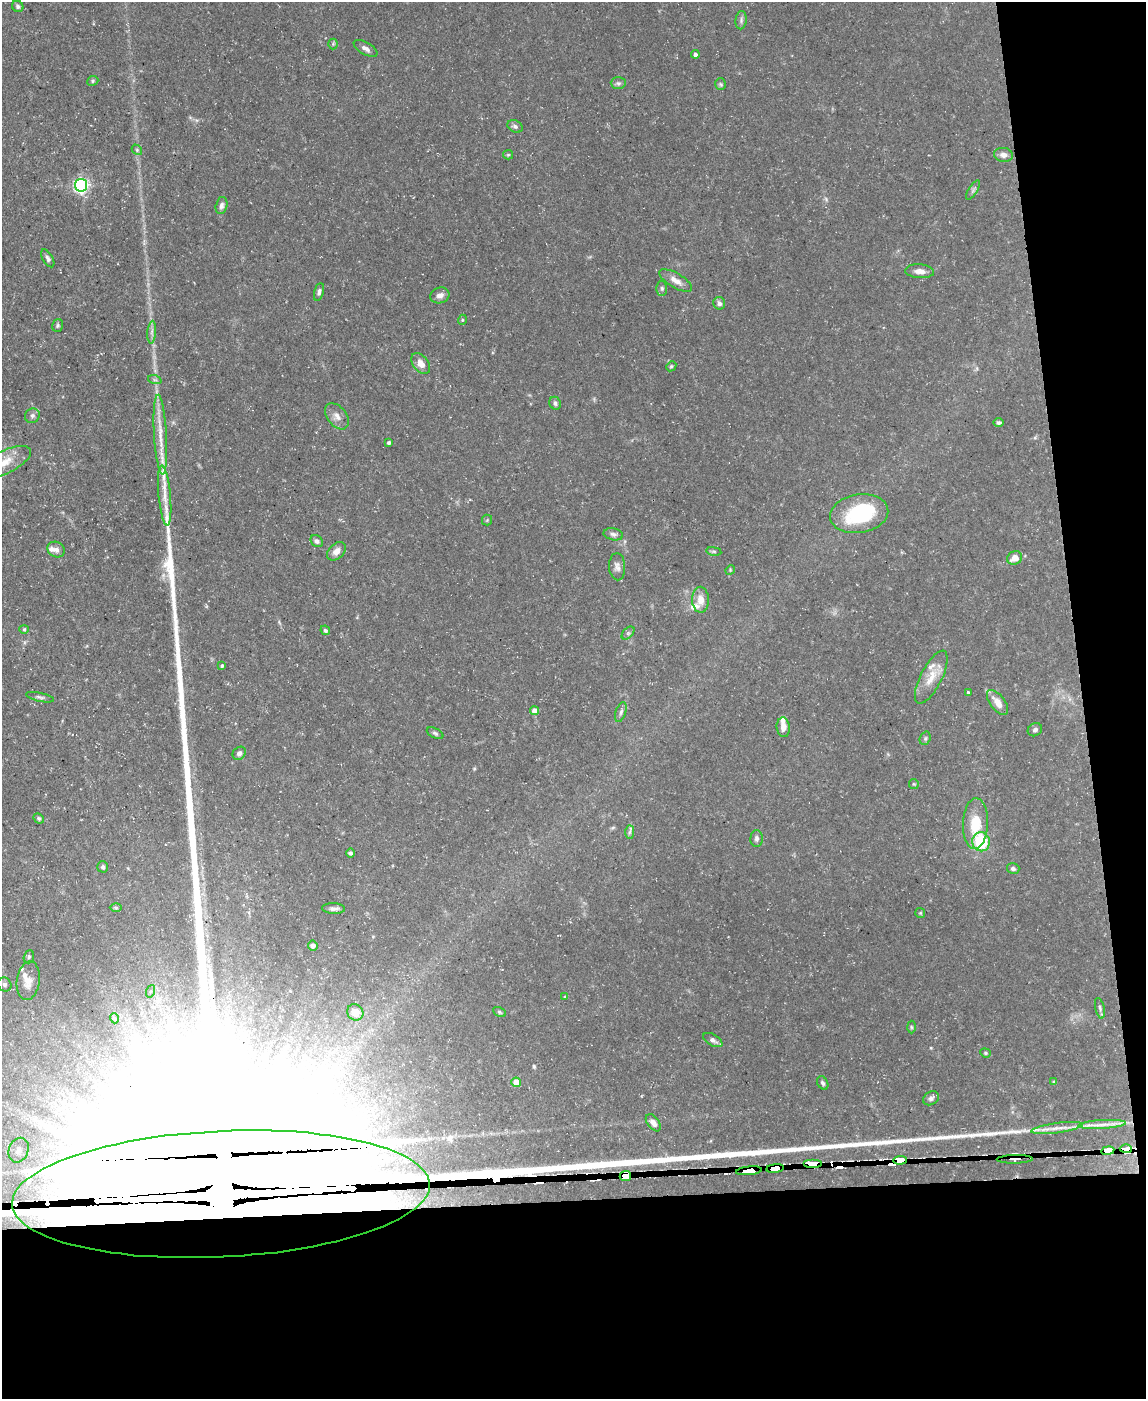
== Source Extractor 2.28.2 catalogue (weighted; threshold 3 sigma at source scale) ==
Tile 12 of 4 x 3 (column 4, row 3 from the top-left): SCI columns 3432-4575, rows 126-1522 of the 4575 x 4549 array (HDU 1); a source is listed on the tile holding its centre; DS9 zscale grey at full resolution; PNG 1148 x 1401 px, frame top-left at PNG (2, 2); each listed source drawn as its Kron ellipse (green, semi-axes under 4 px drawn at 4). Shown black and unused: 20% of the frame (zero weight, under 3 of 5 exposures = <1% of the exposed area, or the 3 px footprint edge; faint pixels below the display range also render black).
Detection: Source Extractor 2.28.2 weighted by HDU 2 'WHT'; one run over the whole footprint, this tile lists its part. Background 0.0884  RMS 0.0046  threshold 0.0208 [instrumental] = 3 sigma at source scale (4.5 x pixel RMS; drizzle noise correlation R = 1.50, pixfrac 1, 0.05/0.05 arcsec/px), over >= 5 px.
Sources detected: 131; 1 too faint to see at this stretch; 5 inside a brighter object's white glare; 10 cosmic-ray / hot-pixel residue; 1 long thin detection or spike segment (spike, bleed or trail) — neither listed nor drawn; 10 inside a brighter listed object's ellipse — not listed separately; the other 104 listed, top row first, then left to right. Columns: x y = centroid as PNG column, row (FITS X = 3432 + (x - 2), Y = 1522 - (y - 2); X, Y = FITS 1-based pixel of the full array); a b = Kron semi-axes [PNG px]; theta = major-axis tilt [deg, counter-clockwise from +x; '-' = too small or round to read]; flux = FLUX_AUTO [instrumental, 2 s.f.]
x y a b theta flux
18 6 6 5 - 1.1
741 20 9 5 83 1.2
333 44 5 5 - 0.69
366 48 13 6 -29 2.1
695 54 4 4 - 1.3
93 81 6 4 23 0.68
618 83 7 6 - 1.2
720 84 6 5 - 0.83
515 126 8 6 -29 1.3
137 150 6 4 -48 0.68
508 155 5 4 - 0.59
1003 155 9 7 -8 2.7
81 185 6 6 - 120
973 190 11 4 58 1.2
221 205 9 5 77 1.6
48 258 10 5 -60 1.4
920 271 14 7 -4 3.2
676 280 18 7 -31 4
662 288 7 5 -88 0.93
319 292 9 5 75 1.3
440 295 10 8 17 2.4
719 303 6 6 - 1.7
462 320 5 3 - 0.41
58 326 6 5 - 0.8
152 332 11 4 85 1.6
421 363 12 7 -52 3.8
671 366 5 4 - 0.65
155 380 7 4 -18 0.84
555 403 6 5 - 1.2
32 416 8 7 - 1.5
337 416 15 9 -52 3.4
999 423 5 4 - 0.94
160 435 40 6 -87 8.5
389 443 3 3 - 0.77
3 463 31 11 25 10
165 496 30 6 -85 7.2
859 514 29 19 9 36
487 520 5 5 - 0.59
613 534 10 6 -11 1.5
317 541 6 5 - 1.3
56 550 9 7 -28 2
336 551 11 7 44 3.1
714 551 7 4 -8 0.69
1015 558 8 6 25 4.6
617 567 13 8 -87 2.3
730 570 5 4 - 0.54
701 600 13 8 -89 4.8
24 629 4 4 - 0.55
325 630 5 4 - 0.8
628 633 7 4 45 0.9
222 666 4 3 - 0.6
931 677 29 10 63 8.1
968 692 3 3 - 0.54
40 697 14 4 -12 1.4
998 702 14 7 -52 5.2
534 711 4 4 - 4.3
621 712 10 5 71 1.3
783 727 10 6 -84 3
1035 730 7 6 - 1.3
435 733 9 5 -25 0.94
925 738 7 5 70 0.82
239 753 7 6 - 1.6
914 784 5 5 - 0.6
39 818 5 4 - 0.76
975 824 25 12 88 13
630 832 7 4 89 0.99
757 838 8 6 90 1.4
981 842 9 8 - 24
350 853 4 4 - 0.97
103 867 5 5 - 0.99
1013 869 6 5 - 1
116 907 6 4 -2 0.67
334 909 11 5 -2 1.8
920 913 5 5 - 0.52
313 946 5 5 - 2.2
29 957 7 5 69 0.84
28 981 19 11 82 4.9
5 984 7 6 - 1.4
151 991 6 4 71 0.88
565 997 4 3 - 0.51
1100 1008 10 4 -77 1.1
355 1012 8 7 - 4.2
499 1012 7 4 -28 0.72
114 1018 5 3 - 0.45
911 1027 6 4 -88 0.71
713 1040 10 5 -29 1.8
985 1053 5 4 - 0.64
516 1082 5 4 - 7.2
1054 1082 4 3 - 0.62
823 1083 7 5 -62 1.1
931 1098 8 6 28 1.5
653 1123 10 5 -52 2.6
1102 1124 23 4 3 4.2
1057 1128 26 5 8 4.3
1126 1149 6 3 -2 640
19 1150 13 9 68 4.5
1108 1150 6 4 10 1700
1015 1159 18 3 1 70
900 1160 7 4 4 1900
812 1163 9 3 0 1700
775 1169 9 4 7 2600
749 1171 13 3 6 2000
625 1176 6 5 - 2100
221 1194 209 63 3 260000
Overlapping masked pixels (flux is a lower limit): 9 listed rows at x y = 1126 1149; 1108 1150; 1015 1159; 900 1160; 812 1163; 775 1169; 749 1171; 625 1176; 221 1194
Isophote crosses this tile's border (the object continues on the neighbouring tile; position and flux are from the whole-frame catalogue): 2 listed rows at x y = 3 463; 221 1194